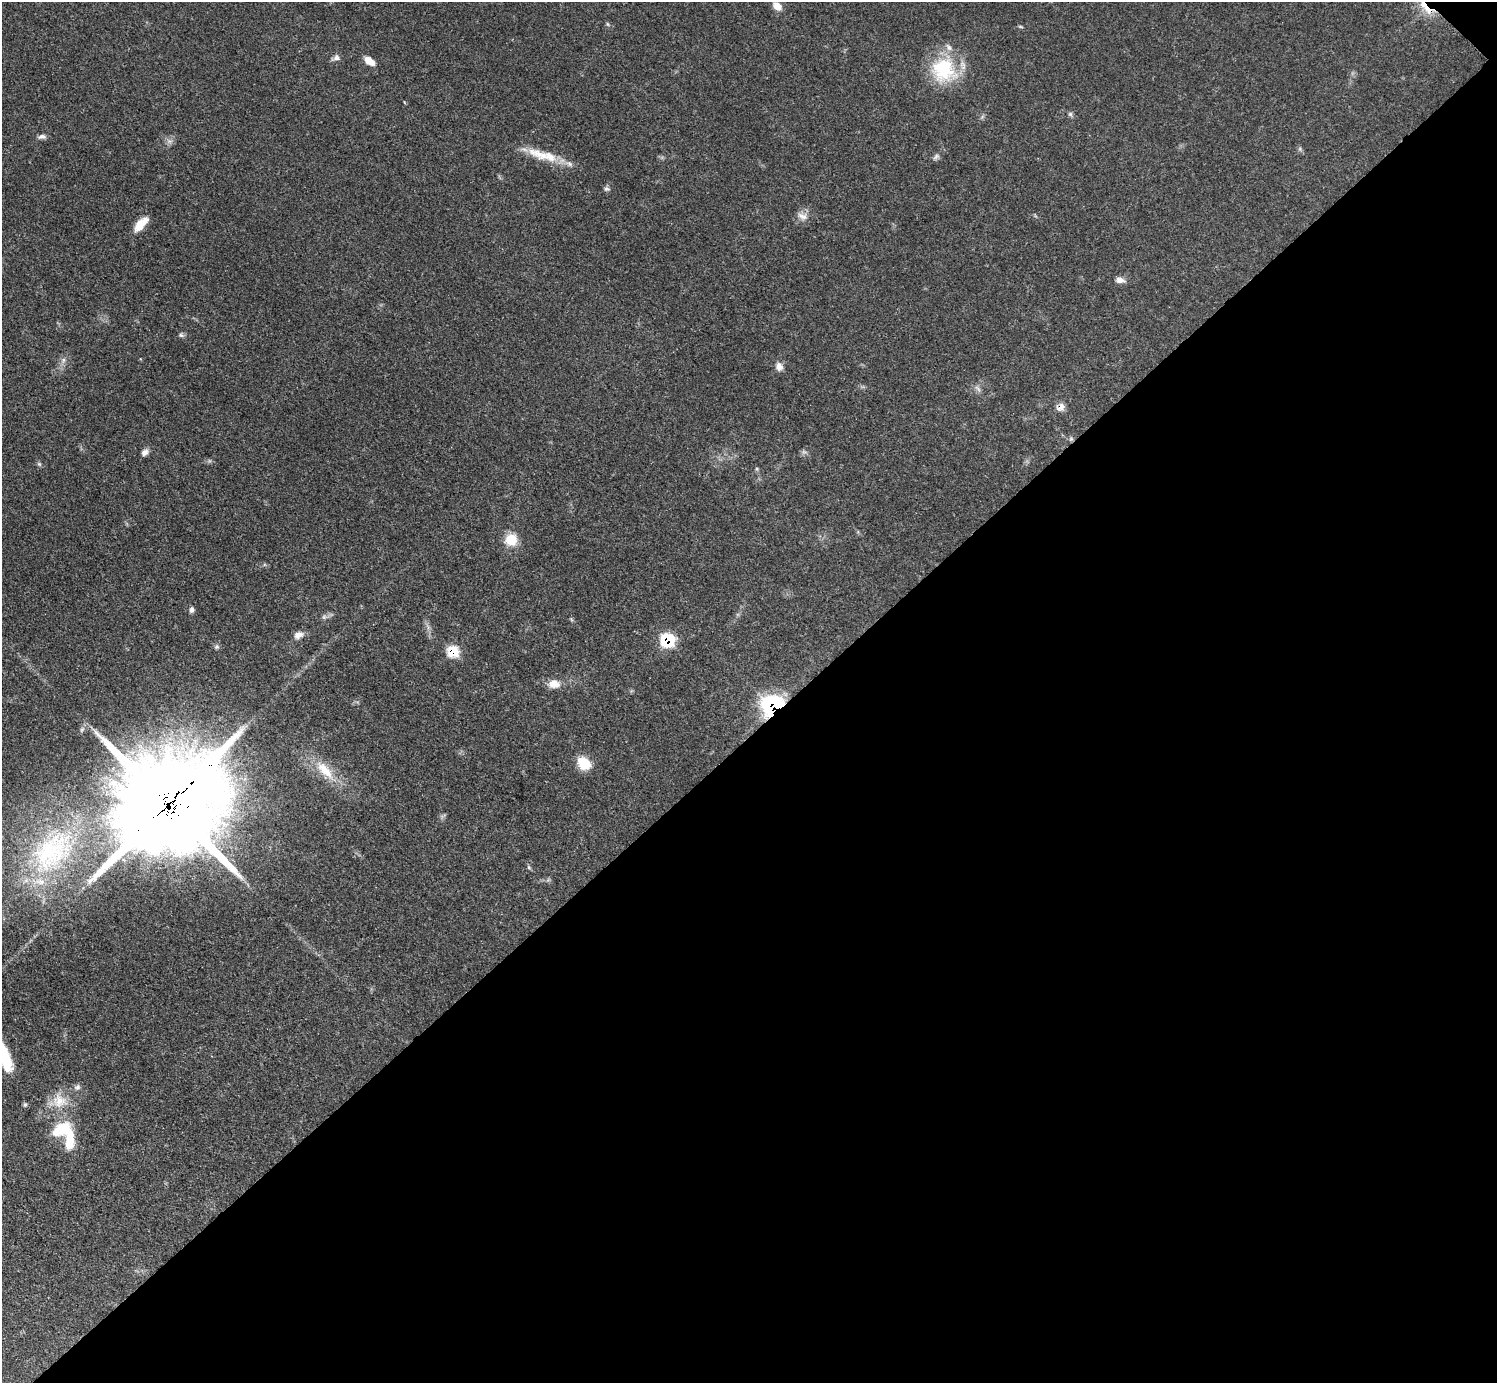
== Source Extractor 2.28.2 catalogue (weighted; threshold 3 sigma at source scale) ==
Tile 12 of 4 x 4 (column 4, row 3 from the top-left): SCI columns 4495-5989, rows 1689-3069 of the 5993 x 5993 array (HDU 1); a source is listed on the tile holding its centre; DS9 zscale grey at full resolution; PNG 1499 x 1385 px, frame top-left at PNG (2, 2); no overlay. Shown black and unused: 47% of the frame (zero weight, under 3 of 5 exposures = <1% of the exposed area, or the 3 px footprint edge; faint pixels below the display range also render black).
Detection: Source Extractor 2.28.2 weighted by HDU 2 'WHT'; one run over the whole footprint, this tile lists its part. Background 0.0506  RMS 0.0052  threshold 0.0236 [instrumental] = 3 sigma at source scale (4.5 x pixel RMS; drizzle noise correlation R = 1.50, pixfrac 1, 0.05/0.05 arcsec/px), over >= 5 px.
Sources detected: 50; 1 inside a brighter object's white glare — not listed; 3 inside a brighter listed object's ellipse — not listed separately; the other 46 listed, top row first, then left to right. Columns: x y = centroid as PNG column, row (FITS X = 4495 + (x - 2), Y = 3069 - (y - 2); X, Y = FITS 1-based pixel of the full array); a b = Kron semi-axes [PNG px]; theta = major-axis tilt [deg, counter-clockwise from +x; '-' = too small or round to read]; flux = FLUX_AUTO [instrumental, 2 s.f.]
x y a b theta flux
777 6 11 8 -33 4.6
1425 7 26 7 -50 11
608 24 6 4 -87 0.72
1021 27 7 3 -19 0.59
336 58 10 8 17 2.1
369 61 12 7 -38 5.6
943 70 34 31 -47 33
1070 114 6 6 - 1.1
42 137 11 6 7 1.8
170 141 7 4 17 1.4
1300 149 7 4 -73 0.93
536 153 24 11 -24 9.8
936 157 10 6 37 1.6
569 164 12 6 -23 2.6
607 189 8 6 -5 1.2
802 216 15 10 -23 3.9
141 224 19 8 47 8.1
1120 280 12 7 -3 3
181 335 8 5 -2 1.2
63 360 6 6 - 1.6
779 367 11 9 -61 3
978 389 11 5 -45 1.7
1060 407 10 7 48 3.9
1071 439 7 5 44 1.1
145 452 9 7 38 2.3
39 464 7 4 -45 0.91
757 469 6 4 -72 0.75
511 540 14 13 - 10
192 609 7 6 - 1.6
324 617 8 6 69 1.4
298 635 13 8 21 3.6
668 640 10 10 - 27
216 647 7 7 - 1.2
453 651 9 8 - 17
554 684 15 10 -1 5.7
773 705 15 11 27 110
584 763 14 11 -41 13
325 770 34 13 -47 14
168 804 39 35 25 7900
51 852 76 47 45 100
529 867 7 5 -59 0.82
3 1055 33 11 -67 25
78 1087 9 7 68 1.7
59 1101 23 20 -15 13
25 1104 7 5 89 0.95
61 1129 25 14 32 17
Overlapping masked pixels (flux is a lower limit): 6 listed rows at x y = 1425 7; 1060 407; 668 640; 453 651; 773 705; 168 804
Isophote crosses this tile's border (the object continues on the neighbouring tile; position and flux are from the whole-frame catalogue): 2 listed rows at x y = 1425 7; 3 1055